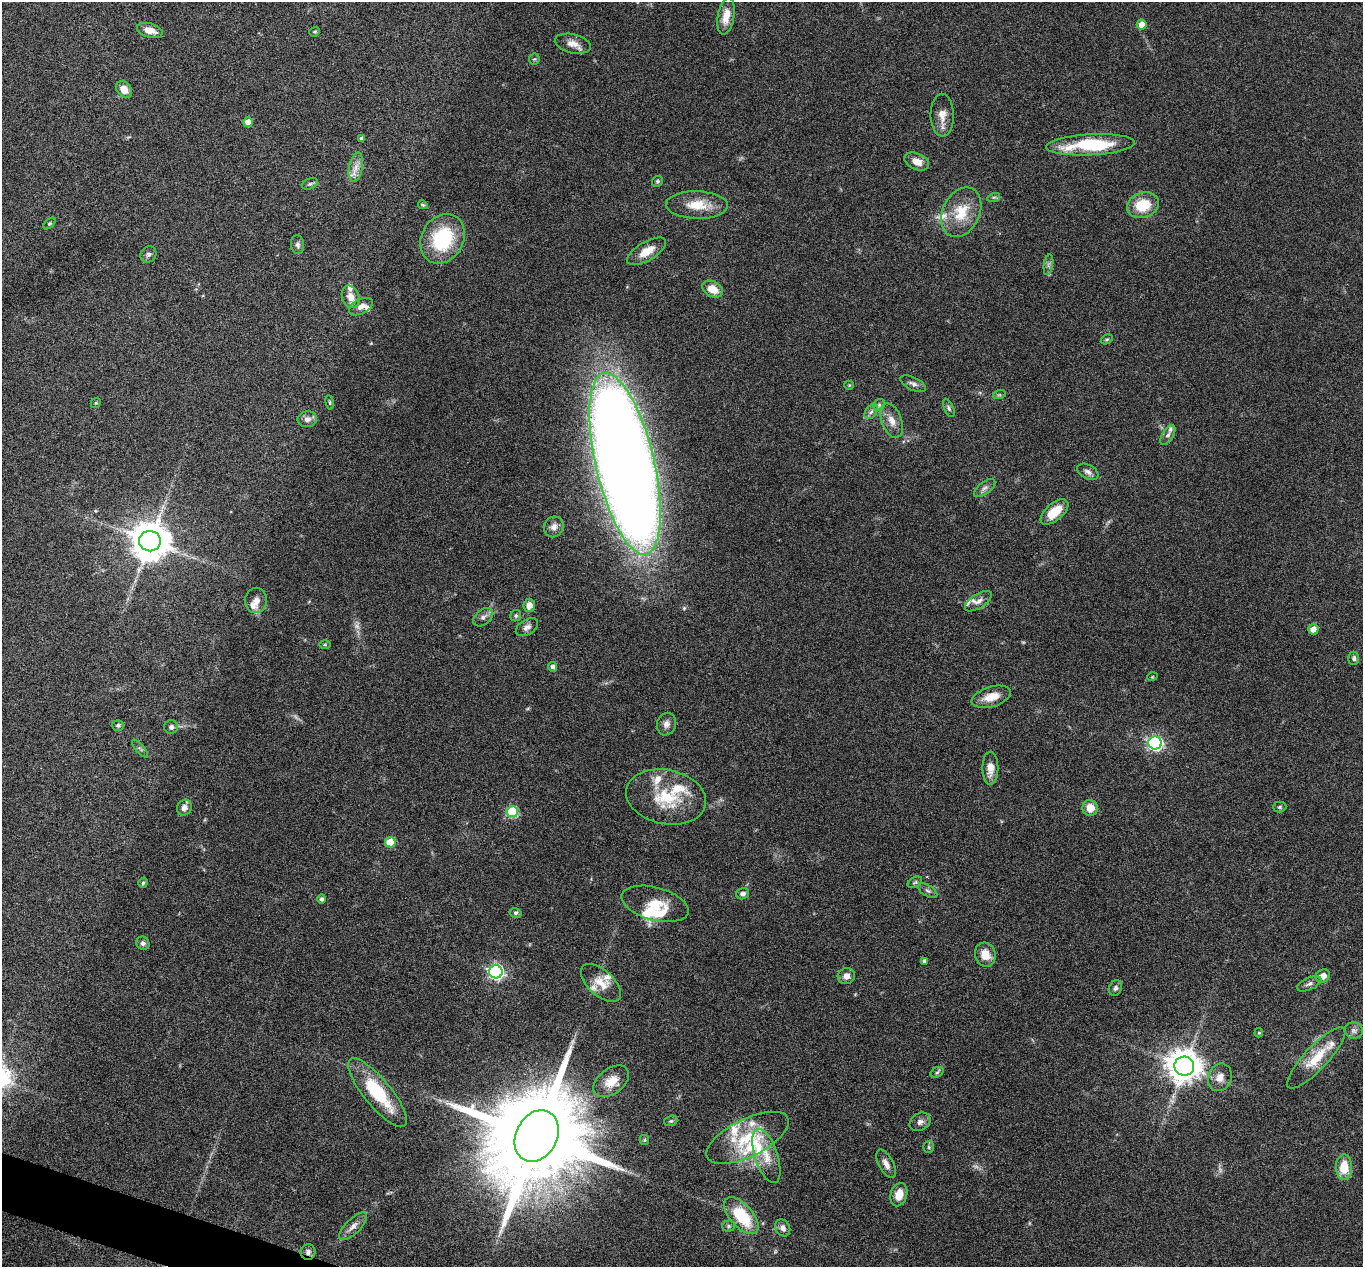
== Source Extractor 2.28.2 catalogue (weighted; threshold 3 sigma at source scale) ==
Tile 7 of 4 x 4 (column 3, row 2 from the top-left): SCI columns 2725-4085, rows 2667-3931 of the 5447 x 5464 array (HDU 1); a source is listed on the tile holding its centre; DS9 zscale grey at full resolution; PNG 1365 x 1269 px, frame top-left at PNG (2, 2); each listed source drawn as its Kron ellipse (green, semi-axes under 4 px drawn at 4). Shown black and unused: <1% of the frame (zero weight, under 4 of 8 exposures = <1% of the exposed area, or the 3 px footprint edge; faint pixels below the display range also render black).
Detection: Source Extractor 2.28.2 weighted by HDU 2 'WHT'; one run over the whole footprint, this tile lists its part. Background 0.06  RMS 0.0038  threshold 0.0155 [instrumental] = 3 sigma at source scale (4.09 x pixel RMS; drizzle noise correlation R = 1.36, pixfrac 0.8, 0.05/0.05 arcsec/px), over >= 5 px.
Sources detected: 130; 3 too faint to see at this stretch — neither listed nor drawn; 17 inside a brighter listed object's ellipse — not listed separately; the other 110 listed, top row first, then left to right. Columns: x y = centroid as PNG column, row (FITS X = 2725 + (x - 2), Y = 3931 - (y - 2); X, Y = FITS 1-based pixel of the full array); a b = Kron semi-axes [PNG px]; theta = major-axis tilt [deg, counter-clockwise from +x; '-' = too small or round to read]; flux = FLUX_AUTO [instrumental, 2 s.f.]
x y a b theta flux
726 16 19 8 80 4.7
1142 25 5 5 - 3.3
150 30 13 7 -15 3.6
315 32 5 4 - 0.44
573 44 18 9 -13 3.2
534 59 5 5 - 0.49
124 89 9 7 -47 3.6
942 115 21 11 -89 3.9
248 122 5 4 - 2.9
361 138 4 3 - 0.56
1091 145 44 10 3 23
917 161 13 8 -23 3.2
356 167 15 7 79 2.6
657 181 6 5 - 0.54
310 184 8 5 20 0.71
994 197 6 4 17 0.59
423 205 5 4 - 0.48
697 205 31 14 -2 7.9
1143 205 16 12 19 10
961 212 26 18 65 11
49 224 7 4 44 0.48
442 239 26 21 61 26
298 245 9 6 -83 1.1
647 251 22 9 31 4.9
148 254 8 7 - 1
1048 265 10 4 80 1
713 289 11 7 -27 5
351 297 11 8 -69 3.1
361 307 13 7 27 2.1
1107 339 6 4 29 0.52
913 384 14 6 -27 1.4
849 385 5 4 - 0.37
999 395 6 4 18 0.52
330 402 7 3 -82 0.47
96 403 5 4 - 0.42
879 405 6 5 - 0.7
949 408 10 5 -66 0.79
871 412 8 5 53 0.97
307 419 9 8 - 1.9
892 421 18 10 -69 3.6
1168 435 11 5 58 1.1
625 464 93 29 -77 900
1088 472 11 7 -27 1.4
985 488 12 6 37 1.3
1054 512 17 8 41 7.6
554 527 11 9 61 2
150 541 11 10 - 990
256 601 12 11 - 2.5
978 601 15 7 33 2
529 605 6 6 - 2.8
516 615 5 5 - 0.72
483 617 11 7 38 1.5
527 627 12 7 31 1.6
1313 629 5 5 - 3.7
325 645 6 4 0 0.36
1354 658 6 5 - 0.87
552 667 5 4 - 0.99
1152 677 5 3 - 0.26
991 697 20 10 16 5.5
666 724 11 9 70 1.9
118 725 6 5 - 0.75
171 727 7 7 - 1.1
1155 743 6 6 - 90
140 748 11 3 -49 0.65
990 768 16 8 90 3.7
666 797 40 27 -12 17
184 807 8 7 - 1.8
1280 807 6 5 - 0.59
1090 808 8 8 - 4.4
512 812 5 5 - 22
390 842 5 5 - 8.1
915 882 8 5 29 0.68
143 883 5 4 - 0.6
928 891 11 5 -31 0.99
743 894 7 5 14 1.2
322 899 5 4 - 1
655 904 34 16 -15 8.3
516 913 6 4 -13 0.7
143 943 7 6 - 1.2
985 955 12 10 -74 4.8
924 961 4 4 - 0.95
496 972 7 6 - 92
846 976 9 8 - 2
1323 976 7 6 - 3
601 983 24 12 -42 5.2
1309 984 13 6 24 1.3
1115 988 8 6 66 1.1
1354 1031 9 8 - 1.4
1259 1033 4 4 - 0.45
1316 1058 40 11 47 9.5
1184 1066 10 9 - 640
937 1072 7 5 31 0.66
1220 1077 14 11 68 3.4
611 1081 20 12 37 5.4
377 1093 43 13 -51 21
671 1121 7 5 19 0.61
920 1122 11 8 32 1.7
537 1136 27 20 62 10000
748 1138 45 19 26 18
644 1140 5 4 - 0.46
929 1147 6 5 - 0.55
766 1156 28 11 -72 6.5
886 1164 15 7 -63 2.3
1344 1167 13 8 -89 8.2
899 1195 12 8 74 4.5
741 1216 22 11 -48 17
353 1226 18 7 45 2.6
729 1226 6 5 - 0.62
783 1228 9 7 -61 1.8
308 1252 8 7 - 1.3
Overlapping masked pixels (flux is a lower limit): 1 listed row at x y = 308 1252